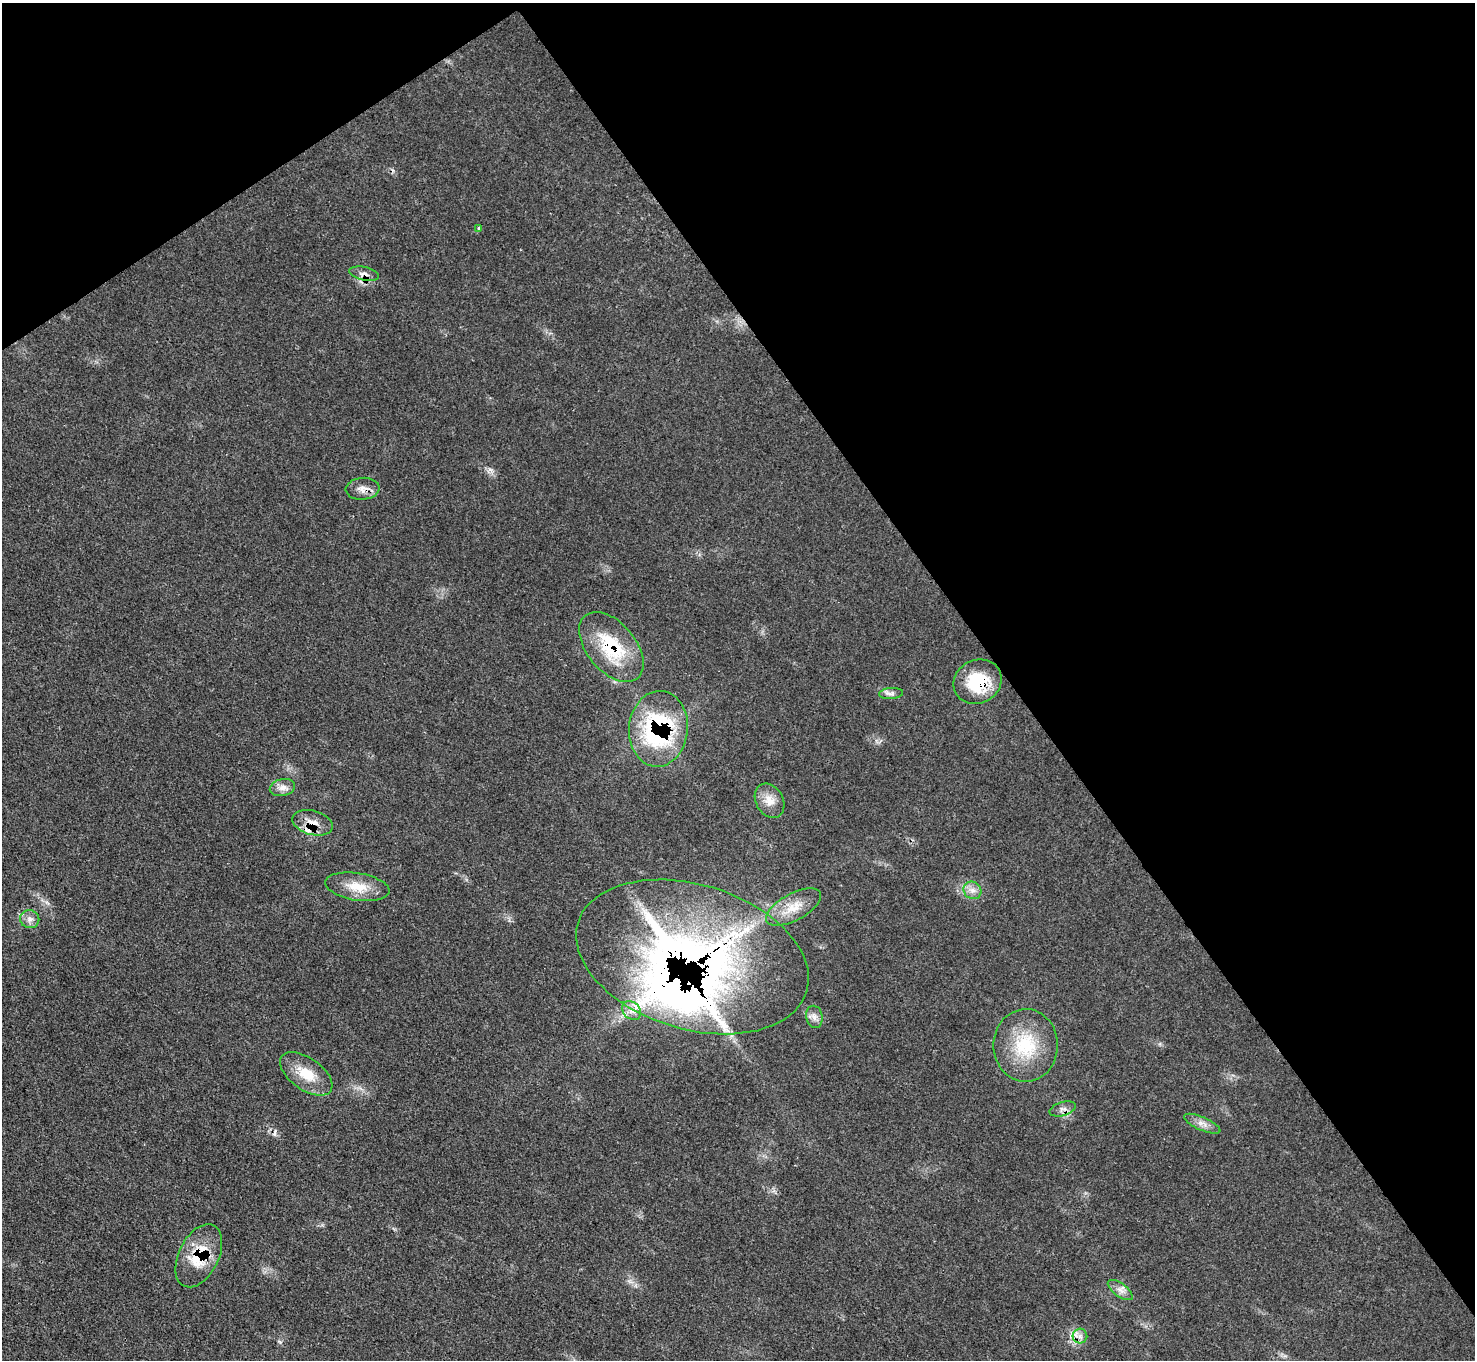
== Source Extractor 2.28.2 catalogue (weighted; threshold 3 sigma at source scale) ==
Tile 3 of 4 x 4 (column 3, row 1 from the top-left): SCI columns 2948-4420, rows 4375-5732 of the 5895 x 5889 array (HDU 1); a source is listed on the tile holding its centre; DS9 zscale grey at full resolution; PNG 1477 x 1362 px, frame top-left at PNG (2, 3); each listed source drawn as its Kron ellipse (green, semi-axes under 4 px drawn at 4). Shown black and unused: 36% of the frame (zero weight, under 3 of 4 exposures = <1% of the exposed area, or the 3 px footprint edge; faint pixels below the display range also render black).
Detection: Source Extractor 2.28.2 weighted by HDU 2 'WHT'; one run over the whole footprint, this tile lists its part. Background 0.0784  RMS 0.004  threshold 0.0178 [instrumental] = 3 sigma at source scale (4.5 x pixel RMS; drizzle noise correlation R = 1.50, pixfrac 1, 0.05/0.05 arcsec/px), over >= 5 px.
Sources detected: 29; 2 inside a brighter object's white glare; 1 cosmic-ray / hot-pixel residue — neither listed nor drawn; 2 inside a brighter listed object's ellipse — not listed separately; the other 24 listed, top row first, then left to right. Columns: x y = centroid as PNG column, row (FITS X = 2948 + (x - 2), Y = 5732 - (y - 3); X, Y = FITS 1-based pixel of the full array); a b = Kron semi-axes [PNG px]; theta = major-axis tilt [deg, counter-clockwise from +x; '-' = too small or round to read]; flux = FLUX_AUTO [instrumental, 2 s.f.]
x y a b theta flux
479 228 3 3 - 1.1
364 274 15 6 -11 2.5
363 489 17 11 5 3.5
611 647 41 24 -50 25
977 682 25 21 27 20
891 693 12 5 4 1.7
658 729 38 29 85 56
282 788 13 8 13 2.7
770 801 18 13 -61 5.2
312 823 21 12 -15 5.5
357 887 32 13 -9 9.3
972 890 9 8 - 2.5
793 907 30 13 28 8.9
30 919 9 9 - 2.3
692 957 119 72 -17 280
632 1010 11 8 -45 2.9
814 1017 11 8 -77 2.3
1026 1045 36 32 -90 23
306 1074 30 16 -35 11
1063 1109 13 7 16 2
1202 1124 20 6 -23 2.9
199 1256 34 20 63 17
1120 1290 15 6 -36 2.4
1080 1336 7 7 - 1.9
Overlapping masked pixels (flux is a lower limit): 8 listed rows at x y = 364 274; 363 489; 611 647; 977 682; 658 729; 312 823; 692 957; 199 1256
Unlisted compact peaks at least as high as the median listed source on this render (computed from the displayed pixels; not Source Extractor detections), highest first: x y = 490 469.